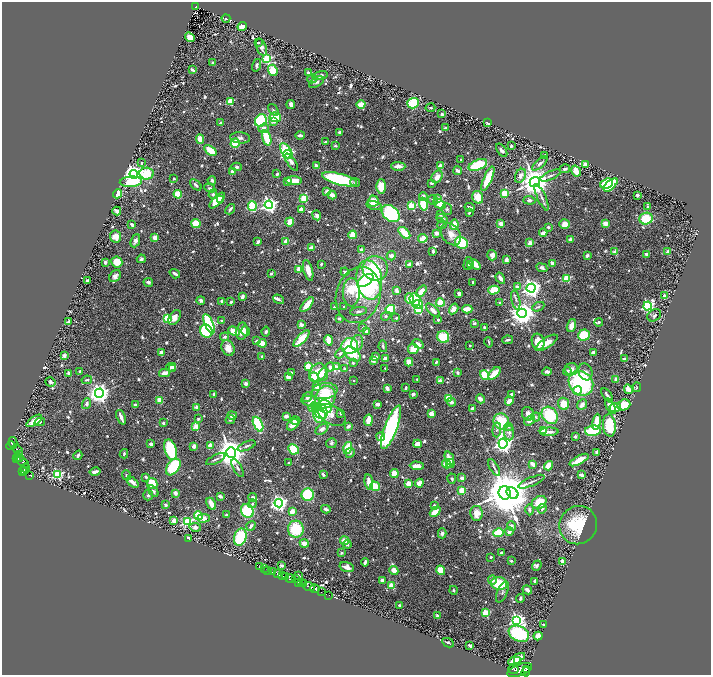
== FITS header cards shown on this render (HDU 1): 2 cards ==
NAXIS1  =                 1417
NAXIS2  =                 1345

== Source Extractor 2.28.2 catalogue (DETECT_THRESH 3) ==
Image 1417 x 1345 px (HDU 1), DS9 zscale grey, zoomed out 1/2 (1 PNG px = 2 x 2 image px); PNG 713 x 677 px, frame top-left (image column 1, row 1345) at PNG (2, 2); each listed source drawn as its Kron ellipse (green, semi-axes under 4 px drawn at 4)
Background 0.605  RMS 0.025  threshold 0.0743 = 3 sigma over >= 5 px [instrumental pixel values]
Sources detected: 917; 34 cannot appear on this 1/2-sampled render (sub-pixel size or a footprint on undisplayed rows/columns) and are neither listed nor drawn; of the other 883, the 500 brightest by FLUX_AUTO listed and drawn (383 fainter detections omitted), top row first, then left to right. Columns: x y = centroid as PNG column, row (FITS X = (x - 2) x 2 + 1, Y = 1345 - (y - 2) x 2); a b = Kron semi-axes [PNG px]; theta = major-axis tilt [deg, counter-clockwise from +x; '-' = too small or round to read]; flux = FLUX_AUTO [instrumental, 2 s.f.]
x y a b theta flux
195 7 2 2 - 12
226 18 4 3 - 10
242 27 5 4 - 56
190 37 5 4 - 62
258 43 2 2 - 16
261 47 9 5 -69 26
267 59 3 3 - 510
212 63 3 3 - 9.7
257 65 6 3 74 13
192 70 4 2 - 14
273 70 6 4 -69 150
308 72 4 2 - 11
320 75 7 4 14 16
312 79 4 3 - 8.3
316 82 8 4 29 15
230 102 3 3 - 180
413 103 6 5 - 180
291 105 4 3 - 38
361 105 4 3 - 100
430 108 5 3 - 7.8
273 110 6 4 -52 9.5
442 114 3 2 - 8.3
275 117 6 4 -5 120
261 120 6 5 - 310
273 121 4 3 - 35
220 123 2 2 - 33
488 123 3 2 - 20
264 128 5 4 - 18
445 128 2 2 - 26
339 132 4 3 - 9.8
300 135 5 3 - 17
240 138 10 5 -5 19
267 138 8 3 -73 190
200 139 5 3 - 73
326 142 4 2 - 9
235 143 5 4 - 96
335 146 3 2 - 7.9
511 146 2 2 - 15
210 150 7 3 -36 100
502 150 7 3 -53 16
286 151 9 4 -57 250
287 154 4 3 - 750
544 155 4 3 - 8
461 159 2 2 - 9.9
291 162 10 3 -56 33
142 163 2 2 - 12
540 163 10 4 42 21
478 165 10 5 20 240
585 165 3 3 - 62
316 166 4 2 - 32
398 166 7 4 0 39
440 166 2 2 - 78
237 167 5 4 - 13
565 169 5 3 - 12
233 171 4 3 - 26
458 171 4 3 - 18
576 171 6 4 -59 64
147 173 7 6 - 180
134 174 4 4 - 4600
277 174 3 2 - 11
520 176 7 5 64 29
550 176 11 3 24 16
437 177 7 5 56 48
174 178 2 2 - 7.6
339 179 18 5 -14 470
488 179 13 3 67 200
212 180 4 2 - 18
288 181 4 3 - 58
294 181 7 4 -4 63
131 182 11 5 4 130
535 182 5 5 - 9800
355 183 5 4 - 11
431 183 3 2 - 8.9
607 184 7 5 19 190
196 185 7 3 -43 13
611 185 8 3 42 310
381 186 7 5 87 100
210 188 6 4 -26 11
327 192 3 3 - 30
504 193 3 3 - 200
118 194 5 4 - 85
178 194 4 4 - 88
213 194 4 4 - 10
332 195 4 3 - 39
637 195 3 3 - 13
423 196 4 4 - 19
478 197 6 5 - 93
542 197 14 3 -65 18
304 198 3 3 - 260
220 199 4 3 - 34
437 199 3 3 - 25
217 200 10 4 46 110
433 200 5 3 - 12
529 200 6 4 -5 14
373 201 6 5 - 66
423 204 6 4 -75 250
439 204 7 4 -28 83
269 205 4 4 - 1900
374 205 8 4 -16 24
252 206 5 4 - 200
412 206 3 3 - 330
470 207 5 3 - 23
647 207 3 3 - 10
230 209 6 2 50 14
301 209 3 2 - 39
447 209 6 5 - 11
117 211 4 3 - 13
469 212 3 2 - 9
391 213 10 7 -41 610
441 214 4 4 - 16
317 215 5 4 - 19
442 218 6 3 -19 19
646 219 6 6 - 150
290 222 4 3 - 77
196 224 4 4 - 100
501 224 4 3 - 47
565 224 5 4 - 48
605 224 4 3 - 37
132 225 3 2 - 22
442 225 5 3 - 13
454 225 5 4 - 84
548 227 3 3 - 11
404 233 7 3 -45 130
436 233 4 3 - 23
543 233 4 2 - 39
451 234 12 9 -53 51
353 235 4 4 - 66
116 237 6 5 - 50
155 238 4 4 - 29
423 238 5 4 - 94
570 239 2 2 - 56
135 241 7 4 68 20
286 241 2 2 - 80
258 242 3 2 - 22
461 243 7 5 -34 250
530 243 2 2 - 77
312 248 4 3 - 47
361 250 2 2 - 26
433 251 3 2 - 12
668 251 2 2 - 64
615 252 2 2 - 82
647 254 3 3 - 21
492 255 5 4 - 27
391 256 4 4 - 17
587 256 4 3 - 12
141 259 4 3 - 10
506 260 4 3 - 24
105 262 3 3 - 9.4
117 262 5 5 - 79
552 263 3 2 - 39
321 264 2 2 - 9.5
409 264 3 3 - 9.8
468 264 6 3 76 24
470 265 4 3 - 13
475 265 6 3 -39 57
375 268 13 12 - 280
542 268 6 3 -26 19
299 270 3 2 - 110
308 270 11 4 -75 49
345 272 4 3 - 11
271 273 2 2 - 12
175 274 5 2 - 19
115 276 7 5 44 22
500 278 6 3 -57 25
567 278 3 3 - 270
369 280 20 13 -83 720
87 281 3 2 - 18
365 281 9 5 33 200
148 282 5 3 - 13
473 282 2 2 - 26
517 287 2 2 - 68
531 288 4 4 - 3000
494 290 6 4 14 110
397 291 4 2 - 18
421 291 6 3 51 57
351 292 14 8 89 130
459 294 4 3 - 24
358 295 28 22 74 240
664 296 3 3 - 24
242 297 3 2 - 30
410 298 5 4 - 100
278 299 6 3 -34 13
201 300 4 3 - 17
415 300 6 5 - 170
516 300 10 4 -78 15
222 301 4 3 - 16
231 302 3 2 - 9.4
440 302 4 4 - 97
500 302 2 2 - 14
418 304 5 3 - 130
307 305 9 3 49 82
344 306 2 2 - 9.3
648 306 5 4 - 860
334 307 3 3 - 12
538 307 6 4 26 8.6
390 309 5 4 - 160
418 309 3 3 - 320
454 309 6 4 57 39
467 309 5 3 - 91
433 310 9 4 -44 32
358 311 9 3 9 13
522 313 5 4 - 5800
654 315 7 5 32 18
386 316 5 4 - 11
175 317 8 5 57 37
168 318 3 3 - 440
339 318 3 2 - 10
396 318 3 3 - 9.3
438 320 3 3 - 12
222 321 4 2 - 7.8
68 322 3 2 - 23
599 322 4 3 - 9.5
475 323 3 2 - 20
209 324 10 4 -66 550
301 324 3 3 - 19
571 326 6 4 70 43
363 328 4 4 - 11
485 328 3 3 - 15
206 331 7 6 - 400
234 331 6 3 -23 69
242 331 8 6 78 50
246 331 5 4 - 27
266 331 5 3 - 10
367 331 3 3 - 29
584 335 6 5 - 170
224 337 4 4 - 11
443 337 6 5 - 170
301 339 10 3 46 100
329 340 5 3 - 96
508 340 5 3 - 12
256 341 4 3 - 16
489 342 5 2 - 7.7
538 342 8 6 -74 93
262 343 4 4 - 83
357 343 8 5 77 31
547 343 13 5 33 54
418 344 6 4 -37 25
350 346 8 8 - 280
383 346 5 3 - 10
470 346 2 2 - 9
228 348 8 6 -65 47
413 349 5 5 - 76
593 352 4 3 - 18
162 353 3 3 - 39
340 353 5 4 - 14
353 354 9 5 -39 110
64 356 2 2 - 68
262 356 2 2 - 40
375 357 3 3 - 23
386 359 3 3 - 41
624 359 4 3 - 13
373 360 3 3 - 44
409 362 4 4 - 51
436 362 3 2 - 11
353 363 3 3 - 8.6
171 367 5 4 - 17
309 367 3 3 - 280
330 367 4 4 - 24
336 367 4 3 - 82
172 368 4 3 - 13
385 368 2 2 - 8.5
344 369 3 3 - 11
572 369 6 6 - 31
80 371 2 2 - 16
567 371 4 4 - 14
458 372 4 3 - 11
547 372 5 3 - 18
585 372 9 7 -70 25
68 373 2 2 - 36
164 373 5 3 - 41
291 373 4 2 - 8.7
318 373 9 8 - 95
494 373 8 4 48 100
323 374 6 5 - 58
485 375 5 4 - 130
288 377 4 3 - 22
314 377 5 4 - 73
417 379 3 3 - 8.5
616 379 3 3 - 62
87 380 5 3 - 7.5
354 380 2 2 - 8.9
440 381 4 3 - 39
50 382 5 4 - 9.7
581 383 13 11 -47 670
246 384 2 2 - 29
317 387 4 3 - 36
637 387 5 3 - 7.7
387 388 3 2 - 23
406 388 3 2 - 15
628 389 5 3 - 57
577 390 4 4 - 36
324 391 13 8 8 79
99 393 4 4 - 3800
214 394 2 2 - 16
413 394 3 3 - 18
511 394 4 4 - 11
607 395 8 2 -54 23
307 397 5 4 - 20
325 397 12 9 59 180
449 398 3 3 - 250
480 399 5 2 - 50
160 401 4 4 - 69
311 401 10 5 -12 64
509 401 4 3 - 68
452 402 4 4 - 17
86 404 5 4 - 16
378 404 3 2 - 30
564 404 6 5 - 87
135 405 3 3 - 17
582 405 6 4 49 27
624 405 6 5 - 140
610 406 8 4 -61 40
196 407 2 2 - 44
313 407 5 3 - 56
325 407 7 6 - 150
615 407 5 4 - 94
472 408 3 2 - 28
315 409 4 3 - 52
321 411 8 6 -58 290
341 413 2 2 - 12
431 414 4 3 - 56
528 414 7 6 - 33
232 415 5 3 - 27
319 415 7 6 - 89
332 415 15 9 -31 43
550 415 9 7 -53 250
286 416 3 3 - 29
121 417 8 2 -68 33
536 417 4 4 - 9.6
198 419 4 3 - 8.3
230 420 5 3 - 8.5
368 420 6 3 81 94
529 420 6 4 37 33
34 421 9 4 34 86
295 421 5 3 - 29
501 421 8 7 - 200
40 422 5 4 - 8.4
597 422 8 4 82 78
163 423 3 3 - 11
258 424 8 4 -64 270
293 425 7 4 44 40
609 425 11 6 -85 180
348 426 3 2 - 21
196 427 3 2 - 130
391 427 23 6 69 910
509 427 4 4 - 7.6
322 429 7 4 35 23
497 430 7 4 85 11
544 431 4 3 - 66
593 431 8 5 4 250
549 432 9 4 1 19
509 433 8 5 -84 20
575 436 2 2 - 36
381 437 4 3 - 35
13 443 6 4 -78 170
331 443 5 5 - 9.7
503 443 5 4 - 2900
151 444 3 2 - 16
417 444 4 3 - 60
11 446 4 2 - 310
194 446 3 3 - 45
210 446 3 3 - 49
247 446 10 3 23 10
348 448 6 4 74 130
293 449 6 4 -46 120
17 450 6 2 -50 56
170 450 10 6 -73 340
597 452 3 2 - 17
231 453 5 5 - 9300
350 453 5 4 - 11
124 454 4 2 - 8
19 455 4 2 - 170
78 455 5 3 - 14
19 458 4 2 - 240
449 458 7 3 -69 54
16 459 3 3 - 280
216 459 10 3 25 12
579 460 10 4 28 95
23 462 7 2 -44 120
289 463 2 2 - 18
446 464 4 4 - 98
450 464 4 3 - 26
533 464 4 2 - 48
417 466 7 3 -4 45
549 466 5 3 - 100
173 467 9 6 54 350
494 467 9 2 -59 9.2
26 468 4 4 - 270
238 468 10 3 -62 13
25 470 3 2 - 190
23 472 3 2 - 270
95 472 5 2 - 30
323 474 4 3 - 13
394 474 4 4 - 110
30 475 3 2 - 60
57 475 3 3 - 650
126 475 5 3 - 10
581 475 3 2 - 37
146 477 4 3 - 13
462 478 3 3 - 19
452 479 5 4 - 8.2
132 482 7 3 -40 40
369 482 8 3 -81 82
531 482 14 3 23 15
419 483 4 3 - 61
152 484 5 5 - 150
409 484 3 2 - 170
375 486 5 4 - 110
153 491 6 3 -57 10
462 491 4 3 - 120
175 493 2 2 - 86
505 493 7 6 - 31000
512 493 6 5 - 2700
148 495 5 5 - 12
308 495 6 6 - 300
220 496 3 2 - 27
253 497 4 3 - 20
539 502 8 6 33 100
279 503 4 4 - 2000
211 504 6 3 -60 63
252 504 4 4 - 10
166 505 4 4 - 11
434 505 2 2 - 16
326 509 4 3 - 17
542 509 5 4 - 10
529 510 5 3 - 8.4
247 511 7 6 - 480
292 511 3 3 - 58
435 512 6 4 44 63
476 513 7 6 - 48
198 515 4 4 - 110
226 515 2 2 - 12
203 518 6 4 1 43
174 521 4 3 - 42
187 522 4 3 - 550
578 525 19 18 - 280
251 526 5 3 - 15
511 526 5 4 - 14
195 527 6 4 -8 21
296 529 8 8 - 190
509 531 4 3 - 20
442 533 5 4 - 16
498 533 5 3 - 190
240 537 9 6 71 230
189 538 3 2 - 24
345 541 5 3 - 58
304 543 4 3 - 37
347 545 4 3 - 10
342 553 4 4 - 8.1
501 553 3 2 - 14
491 557 2 2 - 9.8
511 561 3 3 - 9.5
365 562 4 2 - 15
562 562 4 3 - 23
282 566 3 2 - 18
537 566 5 4 - 13
260 567 2 1 - 38
347 567 7 5 -16 31
264 569 2 1 - 110
268 570 3 2 - 180
394 570 4 4 - 48
441 570 5 4 - 98
272 572 4 2 - 720
277 574 3 2 - 570
298 575 3 2 - 7.8
282 576 3 2 - 400
285 577 3 2 - 350
290 578 5 4 - 310
296 578 2 1 - 67
382 580 4 3 - 19
492 580 4 3 - 29
535 581 4 2 - 13
298 582 2 2 - 270
301 582 4 3 - 320
499 583 8 6 -10 170
304 584 3 2 - 540
391 586 3 3 - 140
309 587 6 2 -19 1100
315 589 5 2 - 1000
453 590 4 3 - 7.7
527 590 5 3 - 25
321 592 2 1 - 24
502 592 11 5 67 19
329 595 2 1 - 19
520 598 4 3 - 8
399 605 2 2 - 8.2
486 613 3 3 - 280
437 616 3 2 - 12
517 620 4 4 - 1500
544 625 3 2 - 20
519 634 11 7 -23 390
538 636 4 4 - 30
448 643 6 3 -26 11
470 646 4 2 - 15
516 659 9 3 29 89
517 661 2 1 - 59
526 669 2 1 - 220
513 670 5 2 - 80
520 670 13 5 20 2600
526 672 4 2 - 1500
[383 fainter detections neither listed nor drawn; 34 sub-pixel or undisplayed-footprint detections neither listed nor drawn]